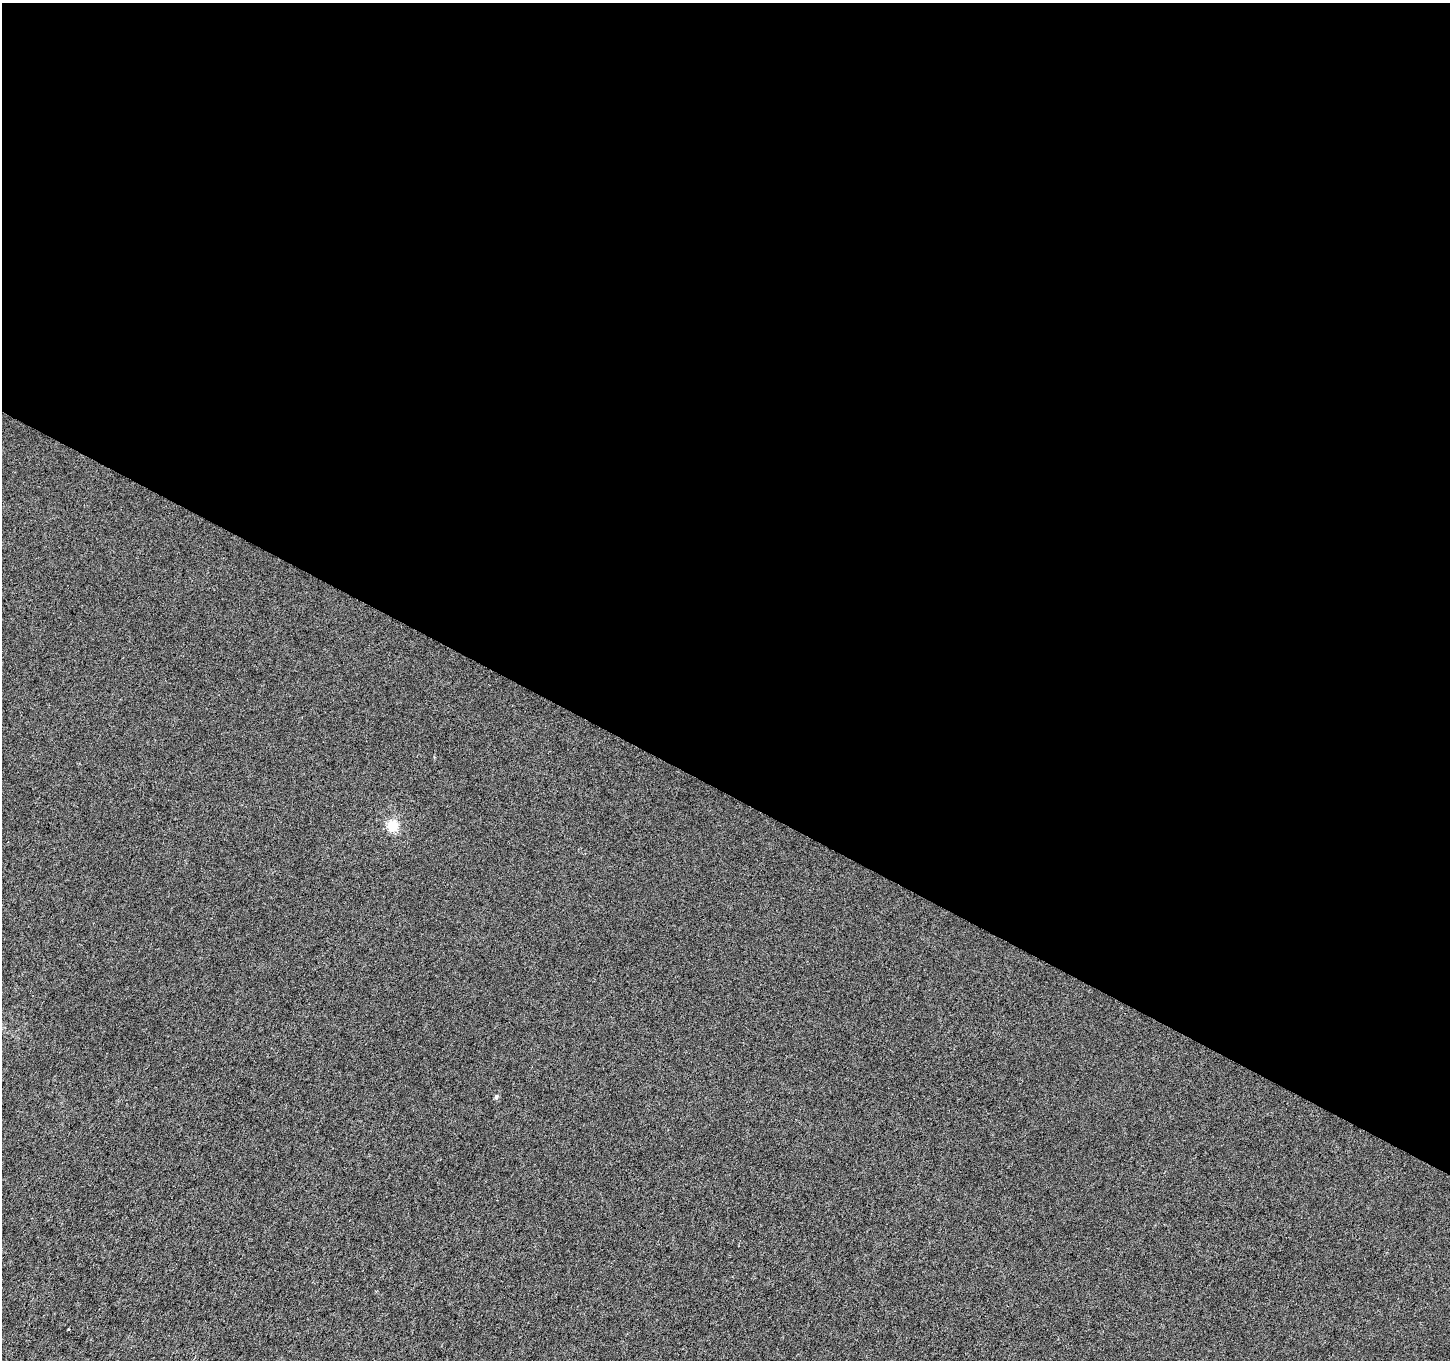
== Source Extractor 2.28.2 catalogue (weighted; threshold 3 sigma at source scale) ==
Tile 3 of 4 x 4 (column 3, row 1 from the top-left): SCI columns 2906-4353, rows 4338-5695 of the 5802 x 5892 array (HDU 1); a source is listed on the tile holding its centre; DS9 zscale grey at full resolution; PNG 1452 x 1362 px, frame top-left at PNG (2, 3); no overlay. Shown black and unused: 58% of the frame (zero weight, under 3 of 6 exposures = <1% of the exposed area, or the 3 px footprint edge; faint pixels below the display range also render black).
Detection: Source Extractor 2.28.2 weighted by HDU 2 'WHT'; one run over the whole footprint, this tile lists its part. Background 1.34e-04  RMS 0.0017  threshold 0.00696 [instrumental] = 3 sigma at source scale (4.09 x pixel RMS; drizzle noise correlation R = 1.36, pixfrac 0.8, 0.0396/0.0396 arcsec/px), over >= 5 px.
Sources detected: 3; all 3 listed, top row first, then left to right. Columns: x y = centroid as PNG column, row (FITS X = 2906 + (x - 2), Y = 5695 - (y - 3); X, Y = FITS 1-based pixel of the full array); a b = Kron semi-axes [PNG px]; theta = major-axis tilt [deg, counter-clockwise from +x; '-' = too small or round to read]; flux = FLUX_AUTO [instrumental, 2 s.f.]
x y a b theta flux
392 826 6 5 - 13
496 1097 5 4 - 0.36
68 1329 2 2 - 0.1